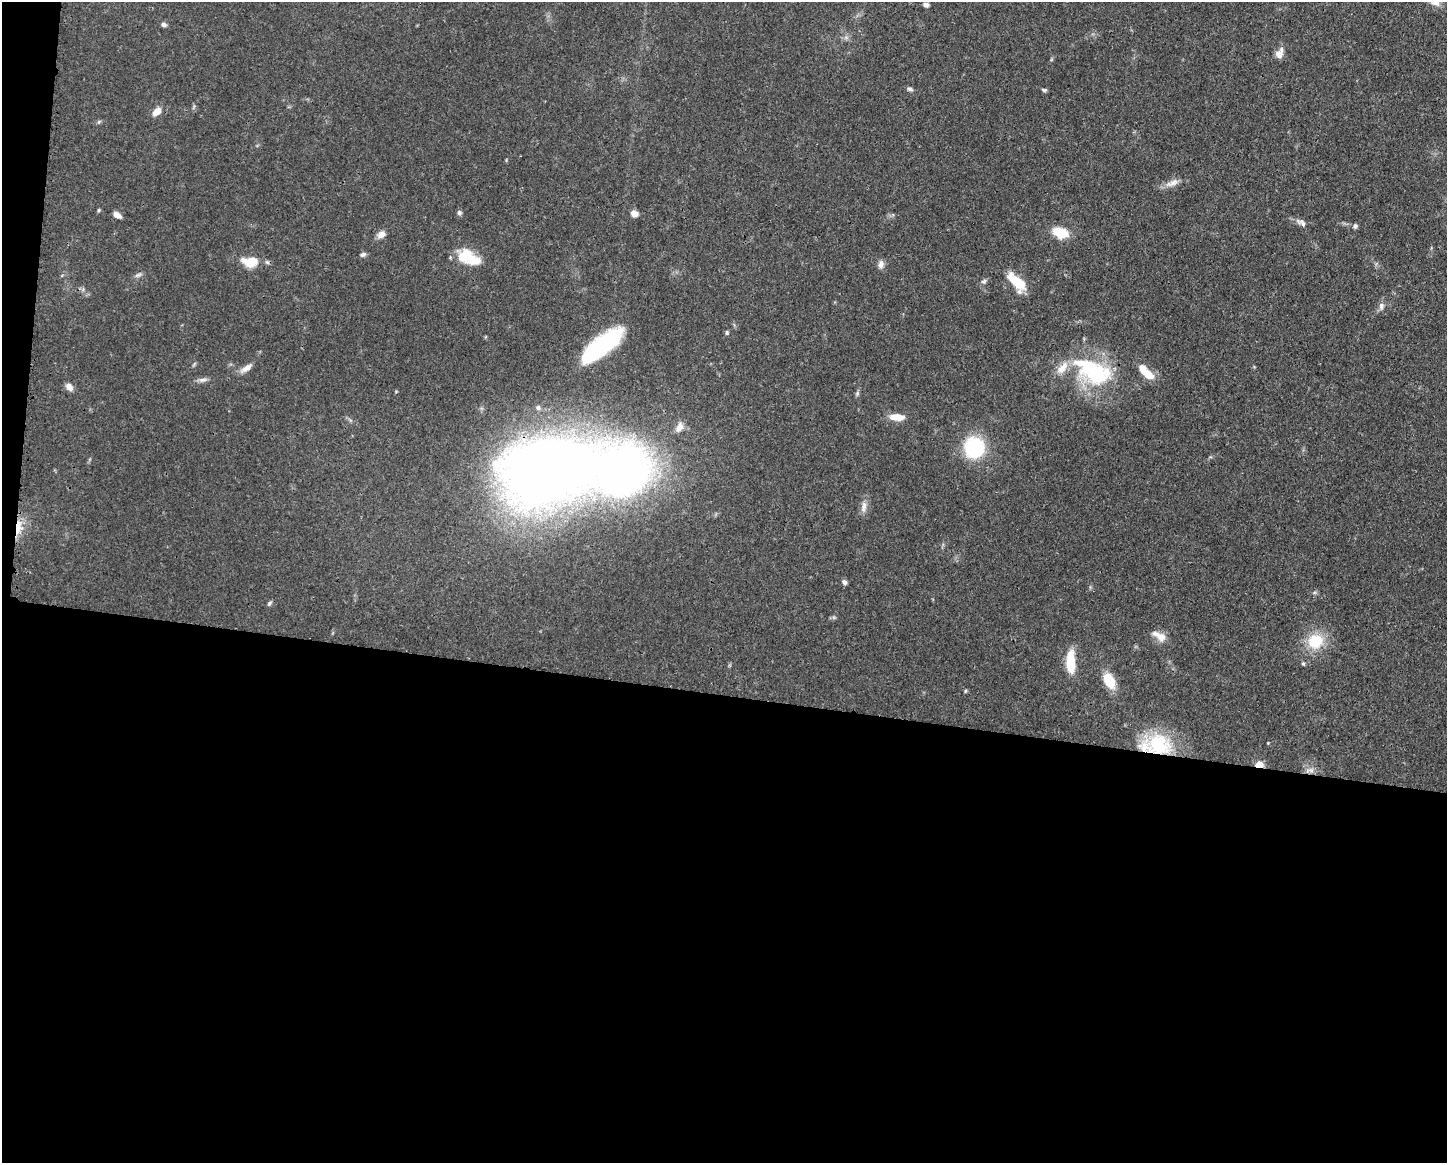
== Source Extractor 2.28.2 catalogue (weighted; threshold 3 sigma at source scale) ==
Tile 10 of 3 x 4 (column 1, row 4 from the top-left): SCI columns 116-1560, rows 2-1162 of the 4680 x 4647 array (HDU 1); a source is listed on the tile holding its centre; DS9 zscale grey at full resolution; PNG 1449 x 1165 px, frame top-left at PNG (2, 2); no overlay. Shown black and unused: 41% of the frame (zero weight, under 3 of 4 exposures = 1% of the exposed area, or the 3 px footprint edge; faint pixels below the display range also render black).
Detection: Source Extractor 2.28.2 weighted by HDU 2 'WHT'; one run over the whole footprint, this tile lists its part. Background 0.0545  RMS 0.0032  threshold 0.0145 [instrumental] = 3 sigma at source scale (4.5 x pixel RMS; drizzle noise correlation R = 1.50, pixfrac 1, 0.05/0.05 arcsec/px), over >= 5 px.
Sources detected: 56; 5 inside a brighter listed object's ellipse — not listed separately; the other 51 listed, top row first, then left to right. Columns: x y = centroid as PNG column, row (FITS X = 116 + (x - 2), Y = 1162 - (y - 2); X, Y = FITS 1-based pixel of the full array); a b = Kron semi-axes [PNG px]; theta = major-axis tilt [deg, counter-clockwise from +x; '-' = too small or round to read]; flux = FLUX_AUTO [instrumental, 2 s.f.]
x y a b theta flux
926 5 6 5 - 1.1
164 24 6 5 - 0.88
1279 54 11 9 72 2.3
910 89 8 5 -9 0.78
1044 90 6 4 -4 0.55
157 112 12 8 41 2.9
1172 183 21 8 24 2.7
99 210 4 4 - 0.44
459 213 7 6 - 0.72
634 214 8 6 -19 2.4
117 215 10 6 -33 1.7
1302 223 14 7 -38 1.6
1355 226 6 5 - 0.74
1060 232 17 11 -19 7.8
381 235 11 8 28 1.9
363 254 8 5 22 0.86
466 256 21 17 -12 9.4
250 262 17 11 1 8
881 264 11 7 87 1.6
138 275 12 4 20 0.87
984 281 7 6 - 0.8
1017 282 22 9 -40 10
1381 306 10 7 90 1.4
727 333 6 5 - 0.55
602 345 46 15 38 38
246 368 16 7 36 2.3
1096 374 38 29 3 28
1148 374 15 8 -41 5.4
203 380 11 6 6 1.3
69 387 9 7 -50 2.2
857 394 7 5 79 0.6
538 407 7 5 -90 0.76
897 417 16 7 -3 4.2
679 427 14 9 58 2.8
974 447 23 22 - 21
547 472 62 43 12 520
624 472 41 38 39 210
864 507 17 7 80 2.1
18 527 16 6 83 5.6
844 582 7 5 -57 0.92
269 603 7 5 52 0.6
1159 636 21 9 -31 3.3
1315 641 22 20 33 10
1071 662 25 9 -90 9.3
1303 663 5 4 - 0.46
1109 680 19 11 -62 7.3
965 691 6 3 88 0.35
1268 743 3 3 - 0.24
1156 745 39 23 -3 22
1259 764 11 8 -14 2.2
1311 770 10 6 -30 1.6
Overlapping masked pixels (flux is a lower limit): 4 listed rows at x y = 547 472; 18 527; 1156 745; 1259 764